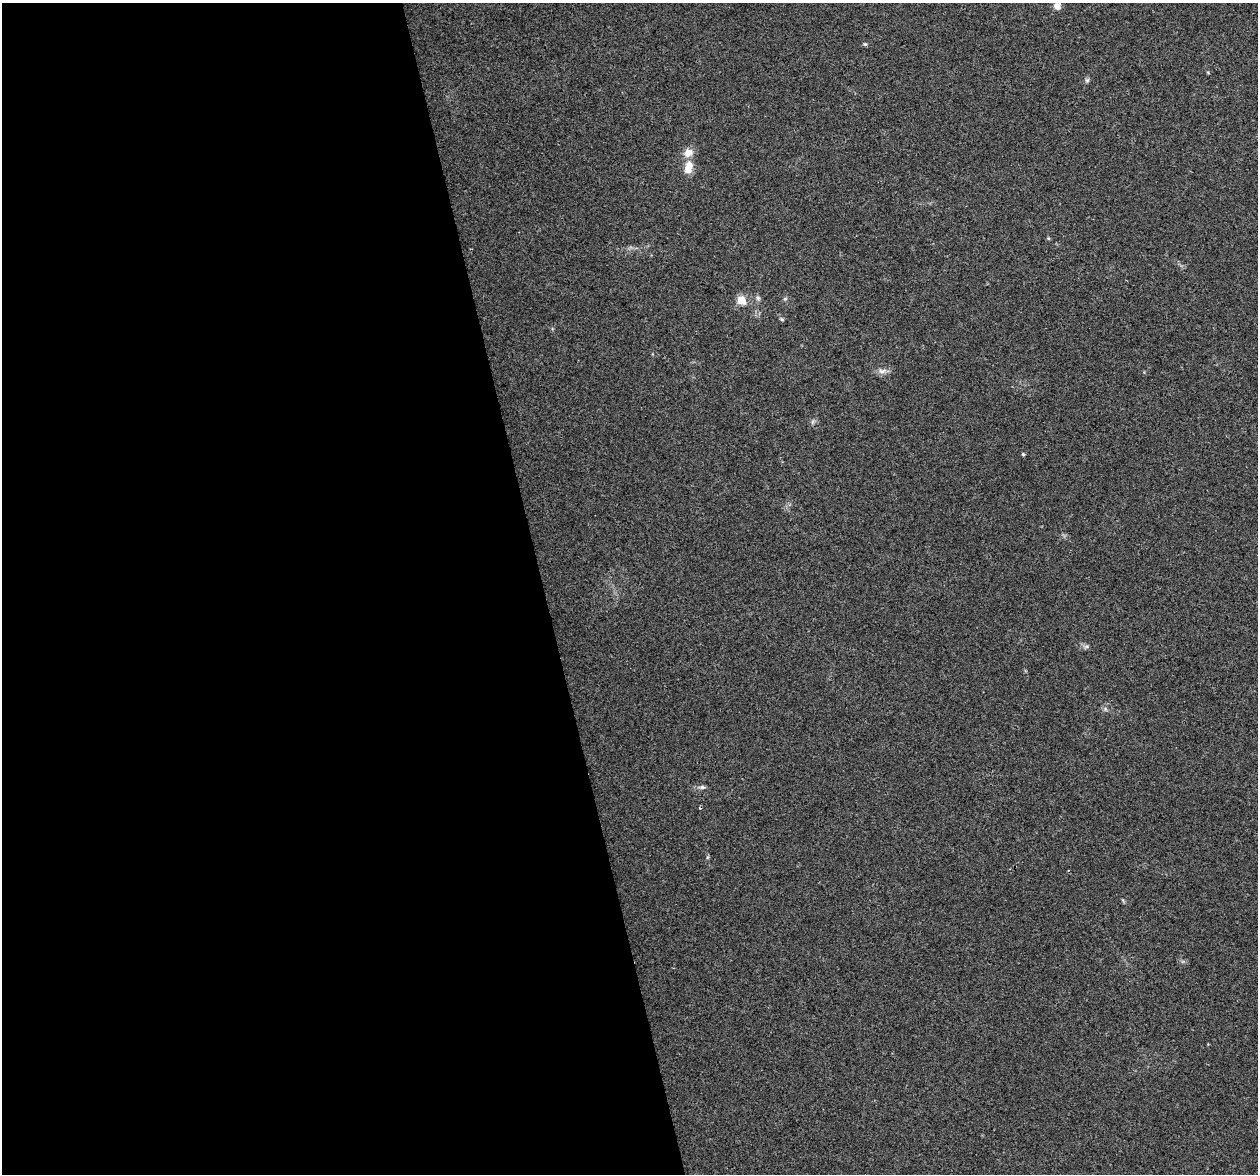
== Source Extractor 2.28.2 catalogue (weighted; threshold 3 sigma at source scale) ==
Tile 9 of 4 x 4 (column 1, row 3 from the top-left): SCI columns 1-1256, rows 1258-2429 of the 5022 x 4810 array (HDU 1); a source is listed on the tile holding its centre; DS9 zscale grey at full resolution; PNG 1260 x 1176 px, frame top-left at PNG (2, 3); no overlay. Shown black and unused: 43% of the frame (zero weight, under 2 of 3 exposures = <1% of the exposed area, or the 3 px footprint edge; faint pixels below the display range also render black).
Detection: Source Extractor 2.28.2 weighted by HDU 2 'WHT'; one run over the whole footprint, this tile lists its part. Background 0.0816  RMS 0.0076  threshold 0.034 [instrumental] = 3 sigma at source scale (4.5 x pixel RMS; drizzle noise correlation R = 1.50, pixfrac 1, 0.0396/0.0396 arcsec/px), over >= 5 px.
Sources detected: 16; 1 cosmic-ray / hot-pixel residue — not listed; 1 inside a brighter listed object's ellipse — not listed separately; the other 14 listed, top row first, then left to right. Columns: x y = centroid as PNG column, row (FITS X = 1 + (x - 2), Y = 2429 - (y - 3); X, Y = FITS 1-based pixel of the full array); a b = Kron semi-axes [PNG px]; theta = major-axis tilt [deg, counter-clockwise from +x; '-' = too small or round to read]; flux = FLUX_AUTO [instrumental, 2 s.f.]
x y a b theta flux
1057 6 10 9 - 4
865 44 6 4 -41 0.95
1087 80 6 6 - 1.4
688 167 16 10 75 9.6
758 298 8 5 -74 1.8
785 299 6 4 1 1.1
741 300 5 5 - 33
782 319 6 4 -22 1.1
882 371 13 7 6 3.8
812 422 7 4 71 1.3
1023 454 4 3 - 1.2
1086 647 7 4 19 1.4
1105 709 6 6 - 1.6
702 787 8 5 -9 2.1